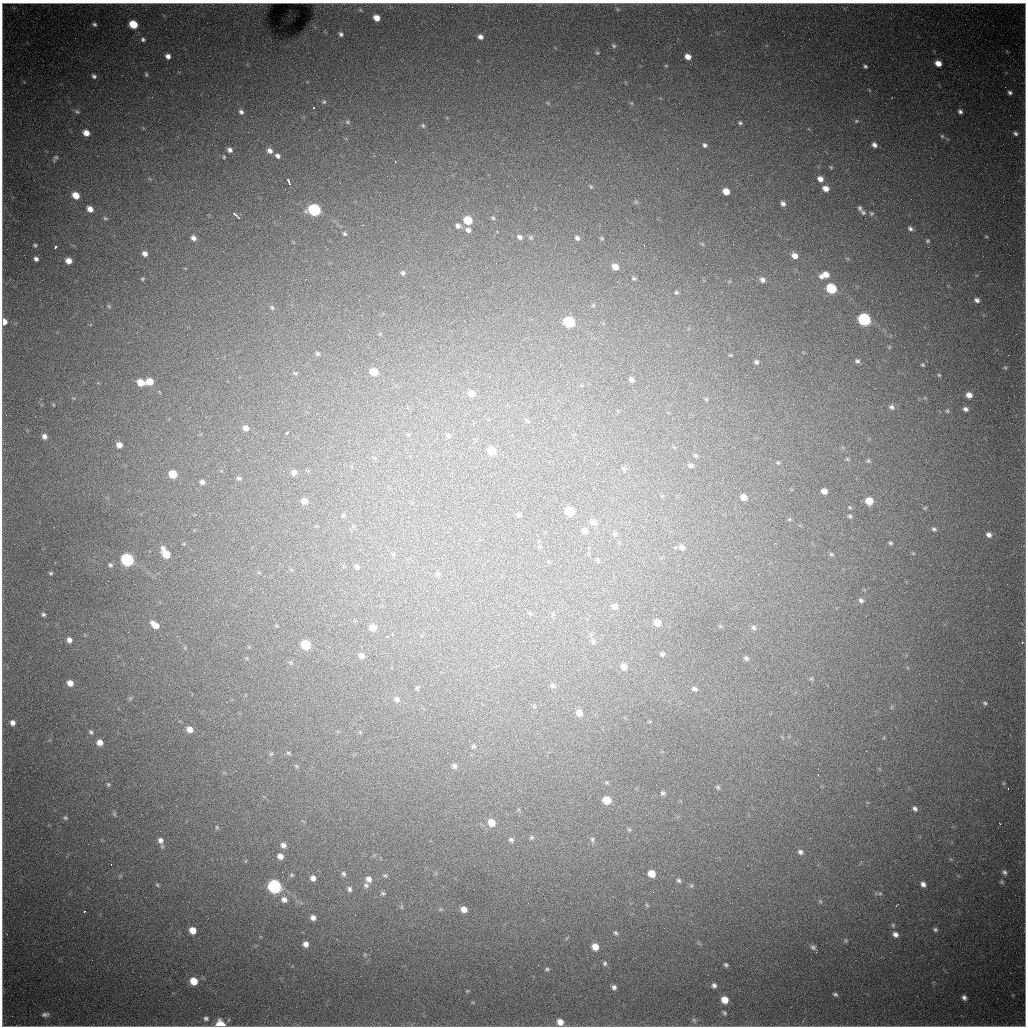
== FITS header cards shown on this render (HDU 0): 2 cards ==
NAXIS1  =                 1024 / length of data axis 1
NAXIS2  =                 1024 / length of data axis 2

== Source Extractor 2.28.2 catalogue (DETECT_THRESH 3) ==
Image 1024 x 1024 px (HDU 0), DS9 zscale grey, 1 PNG px = 1 image px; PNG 1028 x 1028 px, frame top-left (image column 1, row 1024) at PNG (2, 3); no overlay
Background 1930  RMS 34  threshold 101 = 3 sigma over >= 5 px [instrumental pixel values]
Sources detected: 247; all 247 listed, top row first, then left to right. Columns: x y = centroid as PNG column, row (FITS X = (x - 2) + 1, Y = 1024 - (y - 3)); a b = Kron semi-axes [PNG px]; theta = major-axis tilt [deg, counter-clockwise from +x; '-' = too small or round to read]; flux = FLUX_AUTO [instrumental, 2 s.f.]
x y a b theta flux
21 3 14 2 0 5700
1008 3 42 2 0 9700
617 9 6 4 -71 3600
361 10 6 4 -70 2400
1025 12 95 4 -89 22000
2 18 18 2 90 6700
376 18 6 5 - 19000
94 24 6 5 - 4600
133 24 6 5 - 51000
341 34 6 5 - 5300
480 37 6 6 - 9200
143 39 5 5 - 4500
614 46 7 5 -59 4300
597 53 5 4 - 2700
168 56 5 4 - 9700
688 57 6 5 - 15000
938 63 6 5 - 18000
666 66 5 3 - 2000
865 66 4 4 - 4000
146 74 5 4 - 2800
94 76 5 4 - 5000
1010 92 6 5 - 5700
324 102 6 5 - 3400
631 103 6 3 -70 2400
77 112 7 5 -37 4200
241 112 6 5 - 5900
960 112 5 4 - 5800
856 121 5 4 - 3100
347 122 6 5 - 3800
740 123 5 4 - 3600
423 125 6 4 -49 3400
86 133 6 5 - 19000
1015 133 5 4 - 5100
942 136 6 5 - 3600
705 145 6 5 - 5100
874 145 6 5 - 9100
230 150 5 5 - 7700
270 151 7 6 - 10000
278 156 6 5 - 7500
56 157 7 5 -2 4200
224 157 3 3 - 2300
820 179 7 6 - 13000
289 181 5 2 - 5300
591 187 5 4 - 2600
825 188 7 5 -23 15000
726 191 6 5 - 23000
76 195 7 6 - 31000
636 202 7 4 -56 3000
783 204 6 5 - 7200
860 208 6 5 - 4700
90 209 7 6 - 15000
314 210 7 6 - 280000
863 212 8 6 -42 5500
871 213 7 5 -20 3900
236 216 9 2 -42 6900
105 218 7 4 -18 3300
493 218 6 4 -44 3300
468 220 7 6 - 54000
458 226 7 6 - 7500
910 228 7 5 -43 6100
468 230 8 7 - 9100
345 234 5 4 - 3400
520 237 7 5 -31 6600
193 238 7 6 - 9400
577 238 5 4 - 6000
602 238 5 4 - 2600
928 241 5 5 - 3200
35 245 5 4 - 3400
56 247 4 3 - 2800
145 253 6 6 - 9900
795 256 7 6 - 16000
36 259 5 4 - 6600
68 261 5 5 - 17000
615 267 6 5 - 18000
185 269 4 3 - 1900
403 273 6 6 - 4500
825 275 12 7 20 23000
634 278 5 4 - 3100
142 279 5 4 - 2900
762 280 8 6 -34 8300
831 288 7 6 - 120000
676 292 5 4 - 3300
977 300 6 5 - 6600
593 305 5 4 - 2300
109 306 6 4 -46 2800
272 307 6 4 -63 3700
864 319 7 6 - 320000
4 322 6 5 - 17000
569 322 7 6 - 170000
317 353 5 5 - 3800
730 355 6 3 -17 2000
857 361 7 5 -19 5000
756 362 6 5 - 5300
922 365 5 4 - 2400
1005 367 6 4 -2 2800
374 372 6 6 - 41000
295 373 7 3 -35 3000
939 375 5 3 - 2300
631 379 5 5 - 7400
150 381 6 6 - 29000
141 382 6 5 - 29000
471 393 7 6 - 17000
969 395 6 5 - 14000
891 407 6 6 - 6600
965 409 6 5 - 6800
947 411 6 5 - 3100
527 421 7 4 -53 3400
246 428 6 6 - 10000
287 433 3 2 - 3000
44 436 6 6 - 9200
449 436 6 6 - 4900
119 445 6 5 - 14000
491 451 6 6 - 46000
847 459 6 4 -45 2400
868 461 5 5 - 3100
778 463 6 4 -1 2600
691 465 6 4 -4 6000
624 469 7 5 -23 4200
294 472 6 5 - 8400
173 474 6 6 - 46000
239 478 7 4 -8 3800
202 482 6 5 - 6800
824 491 5 5 - 14000
89 494 2 2 - 1300
743 497 6 5 - 18000
304 501 6 6 - 14000
869 501 6 6 - 34000
850 508 5 3 - 2200
569 511 6 6 - 79000
519 514 6 5 - 4000
343 515 6 4 1 2400
850 516 6 4 -19 3600
789 519 6 4 -18 2700
594 522 7 7 - 9200
934 529 7 6 - 5300
584 531 6 6 - 9800
615 534 6 5 - 3700
989 535 6 5 - 8800
890 543 5 4 - 3500
682 547 8 6 -37 7600
163 548 7 6 - 7000
166 554 7 6 - 35000
393 554 5 5 - 3200
831 554 7 5 -28 3800
127 560 7 6 - 310000
598 560 6 3 -82 2600
110 565 6 5 - 4200
357 567 5 4 - 5300
51 573 4 3 - 3100
437 573 7 6 - 4300
861 600 6 5 - 5600
615 606 7 6 - 9300
530 613 6 4 -44 2500
43 614 5 5 - 4100
657 623 7 6 - 20000
155 625 10 6 -39 19000
373 628 7 6 - 20000
754 628 7 5 -43 5200
69 640 6 5 - 9300
593 641 7 7 - 6300
1022 642 4 4 - 2100
306 645 7 6 - 85000
662 654 7 6 - 4800
361 656 8 7 - 11000
746 658 7 6 - 5200
624 667 8 7 - 14000
811 678 6 4 2 2700
70 683 6 5 - 17000
553 685 7 5 -42 4600
417 687 6 4 1 2400
694 689 8 6 -11 7100
397 699 7 6 - 6900
985 703 5 4 - 3600
579 713 7 6 - 15000
13 723 6 6 - 10000
190 729 7 6 - 15000
91 732 6 5 - 4000
100 742 6 6 - 14000
473 746 6 5 - 3200
288 753 7 5 -22 3500
271 754 6 5 - 3600
454 766 6 5 - 6400
108 784 5 4 - 3100
718 787 6 5 - 3300
1008 789 3 2 - 1500
662 793 7 6 - 4500
607 800 6 6 - 41000
915 809 7 5 -53 6000
114 814 6 4 -89 3100
65 818 6 6 - 3800
491 823 8 7 - 25000
217 827 5 5 - 2900
629 830 6 4 -1 2900
531 837 7 6 - 4000
592 839 7 5 -76 4500
160 840 8 7 - 10000
511 840 7 6 - 5200
283 845 6 5 - 7800
800 852 7 6 - 6600
280 856 6 5 - 11000
111 864 2 2 - 1300
1004 872 7 5 -55 5800
343 874 7 5 -47 4900
652 874 6 5 - 28000
292 875 5 5 - 2700
385 875 7 3 -8 3000
313 878 6 5 - 9600
369 879 7 7 - 11000
679 880 6 4 -44 4300
1002 882 6 5 - 3100
923 884 6 5 - 8400
157 885 5 4 - 2800
366 885 8 7 - 6800
274 886 7 7 - 460000
349 889 7 5 -77 5600
383 893 7 4 -6 3700
880 893 6 4 1 3600
284 900 8 7 - 11000
820 901 6 3 -72 2800
464 909 6 6 - 16000
84 911 3 2 - 2500
313 918 6 5 - 9500
893 925 6 5 - 3600
935 929 6 5 - 4300
193 930 6 5 - 24000
616 933 6 4 -33 3900
895 934 8 6 -40 9600
846 940 6 5 - 3300
306 944 6 5 - 11000
595 947 7 6 - 23000
813 947 8 5 -33 5300
605 963 6 5 - 4200
726 965 5 4 - 3800
547 969 5 5 - 3500
194 981 7 6 - 36000
714 985 5 5 - 6400
614 987 5 5 - 6200
467 991 5 3 - 1900
835 994 6 4 -31 4100
964 997 6 5 - 6900
725 1000 7 6 - 27000
724 1013 6 4 -41 3800
45 1014 11 6 2 8500
206 1018 7 5 -16 5600
694 1020 6 6 - 5800
560 1022 7 7 - 18000
220 1024 7 5 -12 52000
At the frame edge (FLAGS 8, measured only in part): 6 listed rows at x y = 21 3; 1008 3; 1025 12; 2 18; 4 322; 220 1024

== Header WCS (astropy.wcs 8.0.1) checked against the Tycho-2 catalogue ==
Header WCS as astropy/WCSLIB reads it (CRVAL/CRPIX/CD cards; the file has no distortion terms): RA---TAN/DEC--TAN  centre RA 19:04:13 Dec -20:34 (286.05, -20.56 deg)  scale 1.18 arcsec/px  FOV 20.1' x 20.2'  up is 0 deg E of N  parity flipped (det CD > 0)
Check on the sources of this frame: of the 60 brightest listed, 16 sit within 2.0 arcsec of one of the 20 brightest Tycho-2 stars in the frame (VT <= 11.99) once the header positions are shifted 0.05 arcsec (0.05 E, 0.02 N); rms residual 0.71 arcsec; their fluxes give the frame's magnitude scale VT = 23.29 - 2.5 log10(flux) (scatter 0.32 mag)
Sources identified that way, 16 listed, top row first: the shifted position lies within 2.0 arcsec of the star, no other Tycho-2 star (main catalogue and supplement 1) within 4.0 arcsec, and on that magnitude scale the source's flux lands within +1.5 / -3 mag of the star's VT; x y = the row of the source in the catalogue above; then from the Tycho-2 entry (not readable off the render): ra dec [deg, ICRS J2000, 3 dp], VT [Tycho-2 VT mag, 2 dp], TYC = Tycho-2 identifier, HIP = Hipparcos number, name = IAU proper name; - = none
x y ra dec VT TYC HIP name
133 24 285.922 -20.401 11.84 6290-1553-1 - -
86 133 285.906 -20.437 11.70 6290-1190-1 - -
76 195 285.902 -20.457 11.63 6290-1914-1 - -
468 220 286.039 -20.466 11.64 6291-2563-1 - -
831 288 286.166 -20.490 11.06 6291-1861-1 - -
864 319 286.177 -20.500 9.72 6291-280-1 - -
569 322 286.074 -20.500 10.56 6291-2482-1 - -
374 372 286.006 -20.516 11.38 6291-2555-1 - -
173 474 285.935 -20.549 11.40 6290-1670-1 - -
569 511 286.074 -20.562 10.72 6291-940-1 - -
127 560 285.919 -20.577 9.38 6290-1734-1 - -
306 645 285.981 -20.605 11.19 6290-1602-1 - -
607 800 286.086 -20.657 11.94 6295-2470-1 - -
652 874 286.102 -20.681 11.90 6295-452-1 - -
274 886 285.970 -20.684 9.47 6294-85-1 - -
595 947 286.082 -20.705 11.99 6295-205-1 - -